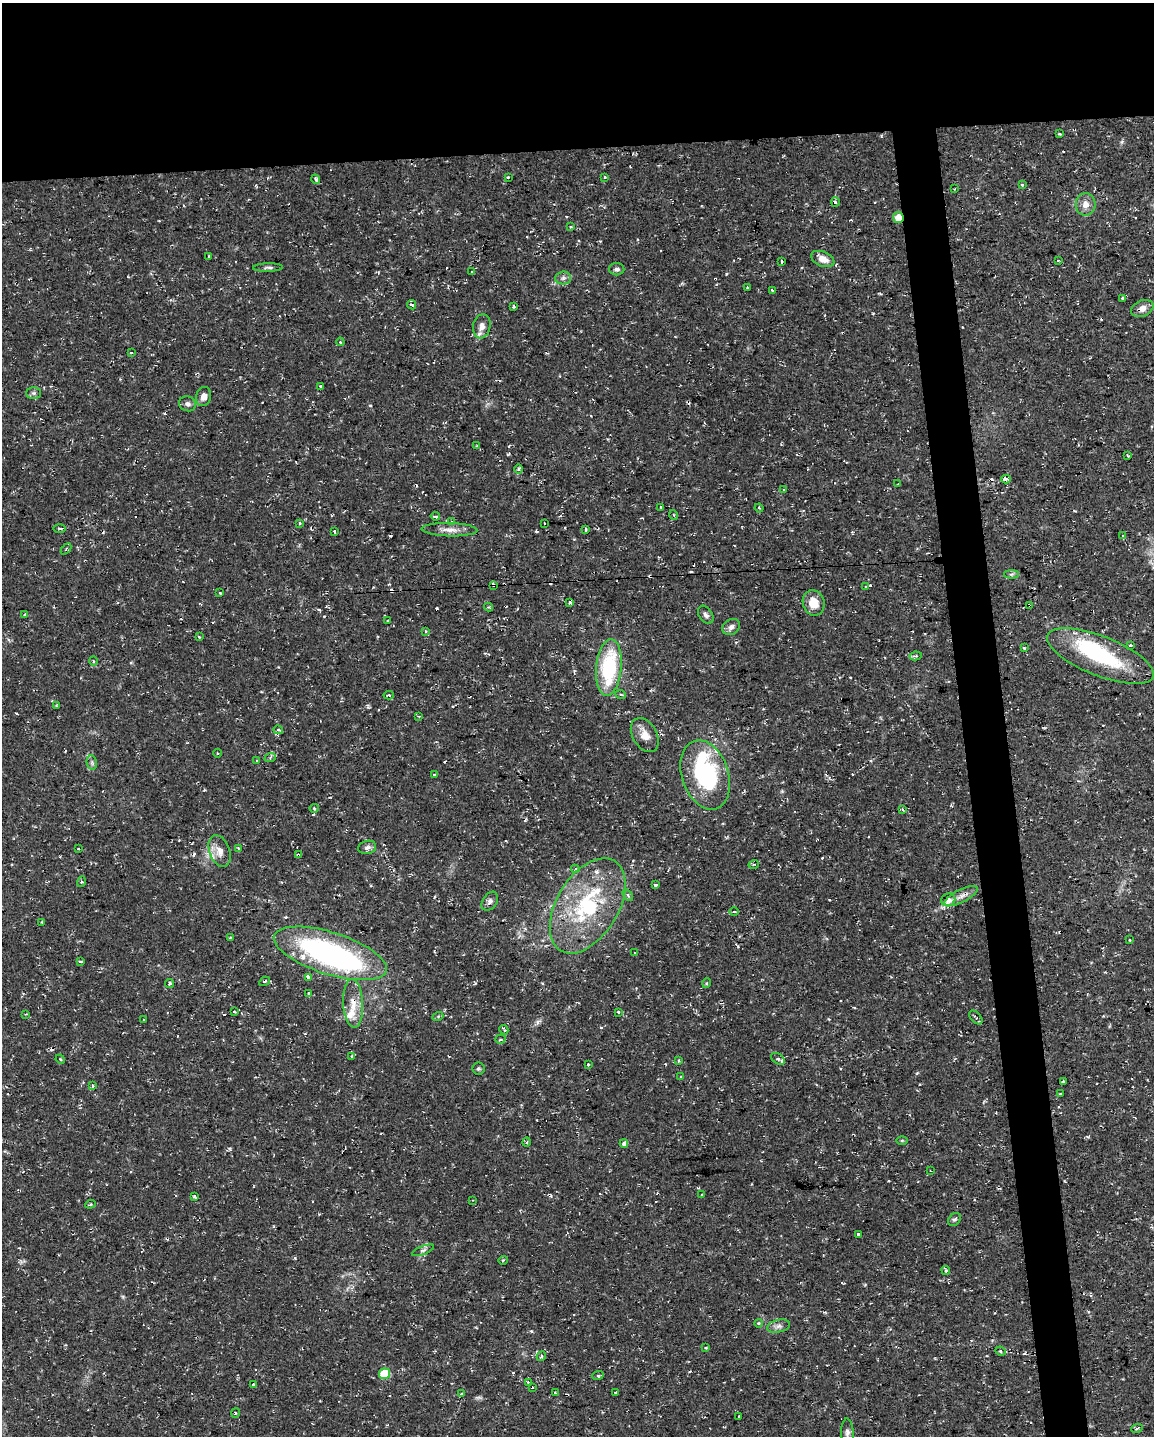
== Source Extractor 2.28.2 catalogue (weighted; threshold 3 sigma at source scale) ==
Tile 2 of 4 x 3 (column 2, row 1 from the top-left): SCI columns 1153-2304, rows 2919-4352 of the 4607 x 4367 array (HDU 1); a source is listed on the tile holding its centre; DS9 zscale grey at full resolution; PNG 1156 x 1438 px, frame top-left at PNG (2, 3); each listed source drawn as its Kron ellipse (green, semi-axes under 4 px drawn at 4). Shown black and unused: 14% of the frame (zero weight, under 2 of 3 exposures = <1% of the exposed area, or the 3 px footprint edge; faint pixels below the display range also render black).
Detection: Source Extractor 2.28.2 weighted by HDU 2 'WHT'; one run over the whole footprint, this tile lists its part. Background 0.0286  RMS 0.004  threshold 0.018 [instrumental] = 3 sigma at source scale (4.5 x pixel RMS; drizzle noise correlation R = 1.50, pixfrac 1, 0.0396/0.0396 arcsec/px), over >= 5 px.
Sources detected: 210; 3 inside a brighter object's white glare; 42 cosmic-ray / hot-pixel residue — neither listed nor drawn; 6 inside a brighter listed object's ellipse — not listed separately; the other 159 listed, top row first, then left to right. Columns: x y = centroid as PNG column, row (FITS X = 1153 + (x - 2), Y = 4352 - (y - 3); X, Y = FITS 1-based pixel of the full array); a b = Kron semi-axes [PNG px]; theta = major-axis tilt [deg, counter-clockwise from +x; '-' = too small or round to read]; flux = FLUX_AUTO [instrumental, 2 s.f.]
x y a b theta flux
1059 134 3 2 - 0.44
508 177 3 2 - 0.4
605 177 3 3 - 0.82
316 179 5 3 - 1.8
1022 185 3 3 - 1.4
954 189 3 2 - 0.28
835 202 5 3 - 0.51
1086 204 11 10 - 3
898 218 5 5 - 6.7
570 227 3 2 - 0.36
209 256 2 2 - 0.35
823 259 12 7 -22 3.9
782 261 4 3 - 1.7
1058 261 4 2 - 0.39
268 268 15 3 1 1
617 269 8 6 0 1.2
472 272 3 3 - 0.43
563 278 8 6 3 1.3
747 288 3 2 - 0.64
773 290 4 3 - 1.4
1123 298 4 3 - 1.1
411 305 5 4 - 3.3
514 307 4 3 - 0.53
1142 308 12 8 24 2.5
482 326 12 8 79 2.8
340 342 4 4 - 0.44
131 352 3 2 - 0.35
320 386 3 3 - 0.89
33 393 7 6 - 0.84
204 397 9 7 73 2.5
187 404 8 7 - 1.5
476 446 3 3 - 0.39
1128 456 3 2 - 0.39
519 469 5 3 - 0.65
1006 479 5 3 - 110
898 484 3 2 - 0.31
784 489 3 3 - 0.38
661 507 3 3 - 0.51
759 508 4 3 - 0.43
674 515 5 3 - 0.34
435 516 5 3 - 3.4
451 521 4 3 - 0.69
299 523 3 3 - 1.2
544 523 3 3 - 1.1
59 528 6 3 -1 0.54
585 529 4 3 - 0.92
449 530 28 6 -2 3.6
335 531 3 3 - 1.7
1123 536 4 3 - 1.5
66 549 6 4 48 0.59
1011 574 7 4 0 0.74
493 585 4 3 - 1.9
866 587 3 3 - 0.85
220 593 3 3 - 0.66
570 603 4 3 - 1.3
814 603 13 10 -72 6
1029 605 4 3 - 1.8
488 607 4 3 - 0.6
25 614 4 3 - 0.39
706 615 10 6 -57 1.4
388 621 3 2 - 0.29
731 627 9 7 37 1.8
425 632 4 4 - 0.78
199 637 4 3 - 0.38
1130 645 3 3 - 1.6
1024 648 3 3 - 0.71
916 656 6 4 10 1
1100 656 57 19 -22 36
93 661 5 3 - 0.4
609 668 28 12 84 34
389 695 5 3 - 0.66
621 695 5 3 - 0.49
56 706 4 4 - 0.43
419 716 4 3 - 0.43
278 730 5 4 - 0.68
645 735 18 12 -60 4.5
217 753 4 3 - 0.38
270 758 6 4 20 0.7
257 760 4 2 - 0.31
92 763 7 5 -79 0.89
434 775 4 3 - 2.1
705 775 36 23 -72 46
314 808 4 4 - 0.5
902 809 3 3 - 0.98
367 847 9 6 15 1.5
238 848 3 3 - 0.66
78 849 3 3 - 0.7
220 851 16 10 -69 4.1
298 855 4 3 - 1.3
754 864 5 3 - 0.39
575 869 4 3 - 0.82
81 882 5 3 - 0.38
656 885 3 3 - 4.5
628 895 7 3 -54 0.61
961 896 18 6 27 3.1
948 900 7 6 - 3.8
490 901 10 7 57 1.6
588 906 52 31 59 43
734 911 4 4 - 0.98
42 922 3 2 - 0.32
230 938 3 3 - 0.45
1130 940 3 2 - 0.36
330 953 59 21 -18 110
635 953 4 2 - 0.3
81 961 3 3 - 0.83
308 977 4 3 - 1.7
265 981 6 2 29 0.56
169 983 4 3 - 0.82
707 983 5 3 - 0.42
309 993 3 3 - 1.3
353 1003 24 10 -87 6
234 1012 3 3 - 0.43
618 1012 3 3 - 1.2
26 1014 3 2 - 0.34
438 1016 5 3 - 0.51
976 1018 8 5 -46 0.9
143 1020 3 3 - 0.87
504 1030 5 3 - 0.61
500 1039 5 4 - 0.8
351 1056 4 2 - 0.31
60 1059 5 4 - 0.45
778 1059 7 5 -35 1.1
678 1061 4 3 - 0.52
588 1065 3 3 - 1.1
478 1069 6 6 - 0.68
681 1077 3 2 - 0.33
1063 1081 3 3 - 0.43
92 1086 4 3 - 0.76
1061 1094 3 3 - 3.1
902 1141 6 4 1 0.49
527 1142 5 3 - 0.38
624 1143 4 3 - 3
930 1170 3 2 - 0.27
702 1195 3 3 - 0.95
194 1197 4 3 - 1.6
473 1200 2 2 - 0.26
90 1204 5 4 - 0.51
954 1219 7 5 41 0.84
858 1234 3 3 - 0.72
423 1250 12 3 21 0.91
503 1260 5 3 - 0.33
946 1271 4 4 - 1.1
758 1323 4 4 - 0.91
779 1326 11 6 13 1.7
706 1348 3 3 - 0.59
1001 1351 5 4 - 0.63
541 1356 5 4 - 0.51
385 1374 5 5 - 18
598 1375 6 3 20 0.5
528 1382 4 3 - 0.6
253 1384 3 3 - 1.2
533 1388 3 3 - 0.94
616 1392 4 2 - 0.34
555 1393 3 2 - 0.52
462 1394 3 3 - 0.95
235 1413 5 3 - 0.44
739 1416 2 2 - 0.39
1137 1428 6 3 19 0.66
847 1433 14 6 -88 1.8
Overlapping masked pixels (flux is a lower limit): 6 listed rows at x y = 898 218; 1142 308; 493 585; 1029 605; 298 855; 353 1003
Isophote crosses this tile's border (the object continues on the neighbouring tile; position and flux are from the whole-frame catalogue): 1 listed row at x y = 847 1433
Unlisted compact peaks at least as high as the median listed source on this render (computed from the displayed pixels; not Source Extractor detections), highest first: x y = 531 1331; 370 405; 1122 142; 475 983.